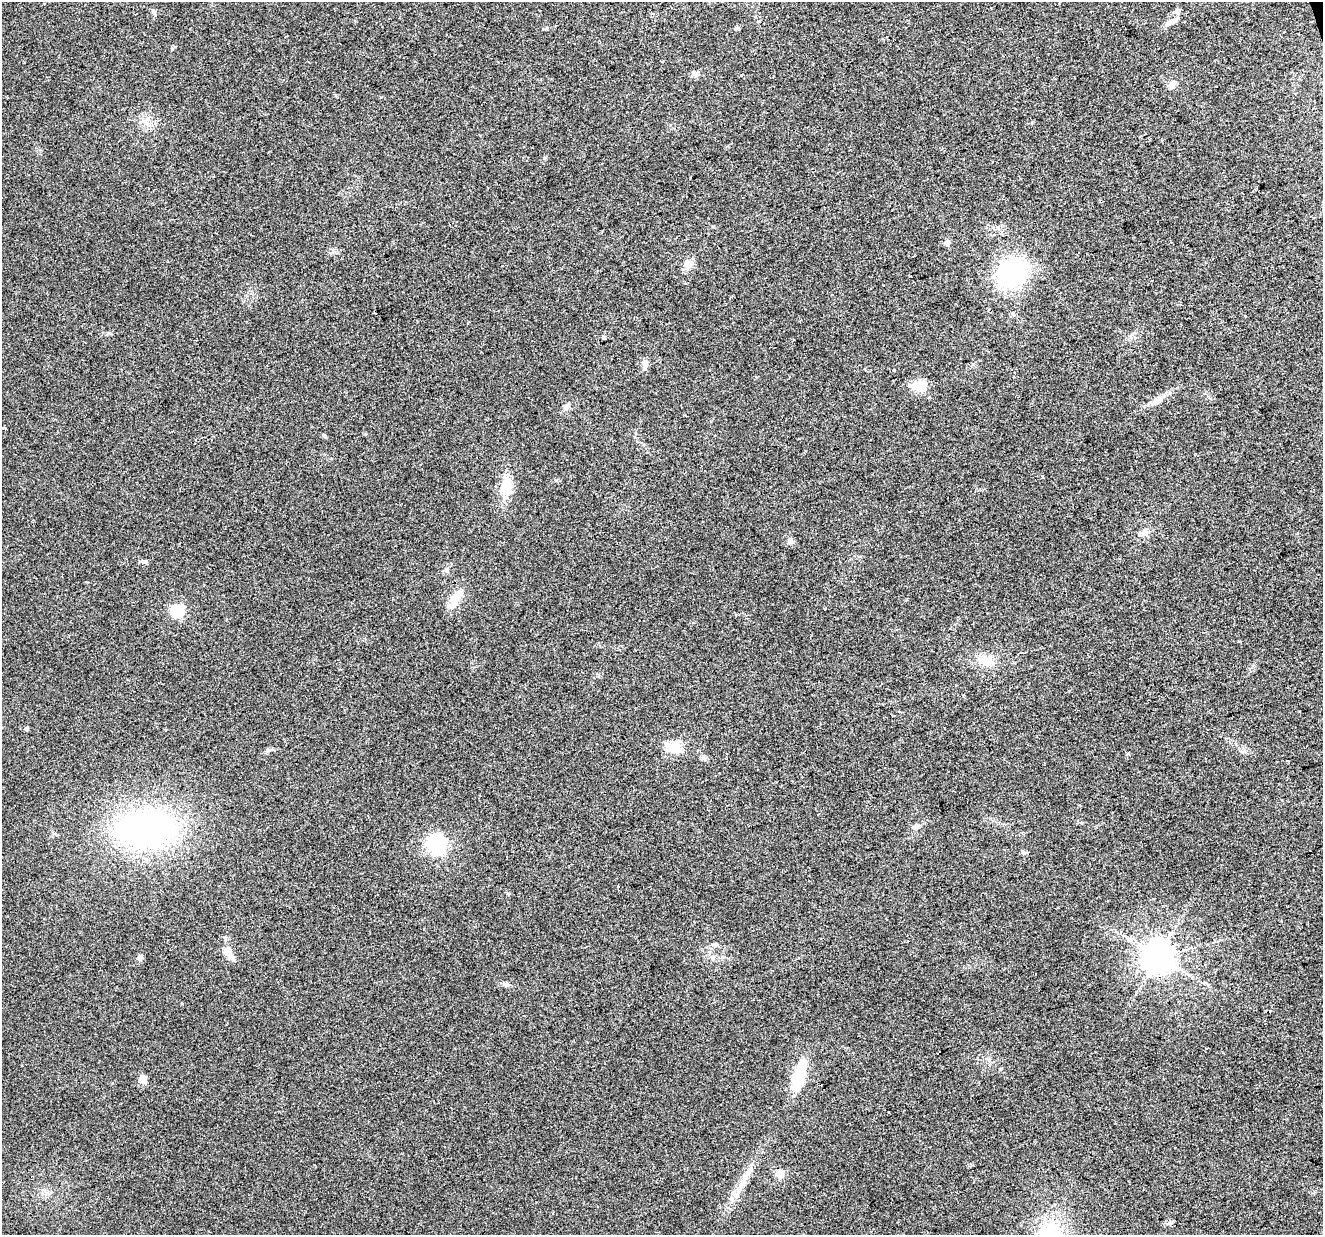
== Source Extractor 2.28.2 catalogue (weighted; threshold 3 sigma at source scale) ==
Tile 10 of 4 x 4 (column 2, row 3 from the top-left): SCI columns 1322-2642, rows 1290-2522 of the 5285 x 5096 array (HDU 1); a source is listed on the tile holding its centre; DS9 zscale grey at full resolution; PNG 1325 x 1237 px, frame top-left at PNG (2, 2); no overlay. Shown black and unused: <1% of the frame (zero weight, under 2 of 3 exposures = <1% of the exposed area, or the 3 px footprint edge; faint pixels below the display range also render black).
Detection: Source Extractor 2.28.2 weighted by HDU 2 'WHT'; one run over the whole footprint, this tile lists its part. Background 0.0283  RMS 0.0061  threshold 0.0276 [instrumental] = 3 sigma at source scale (4.5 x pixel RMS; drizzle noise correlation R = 1.50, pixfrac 1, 0.0396/0.0396 arcsec/px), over >= 5 px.
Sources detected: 43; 2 inside a brighter listed object's ellipse — not listed separately; the other 41 listed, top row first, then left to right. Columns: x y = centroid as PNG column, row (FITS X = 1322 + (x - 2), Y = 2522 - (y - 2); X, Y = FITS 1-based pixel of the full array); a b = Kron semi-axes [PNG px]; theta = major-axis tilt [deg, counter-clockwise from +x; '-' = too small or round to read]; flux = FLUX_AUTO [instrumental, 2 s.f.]
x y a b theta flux
1177 11 9 7 36 1.9
1174 20 14 7 21 3.4
737 28 5 5 - 1.2
1172 84 10 8 53 2.7
947 242 7 6 - 2.1
688 264 14 10 50 4.2
1011 273 30 25 43 70
1245 316 3 2 - 0.59
645 364 13 6 -81 2.5
893 370 3 3 - 2.7
911 385 10 5 4 2.2
919 386 6 5 - 39
1157 400 25 4 32 4.6
566 408 9 4 81 1.4
4 428 4 3 - 1.3
324 435 5 4 - 0.88
506 487 24 14 82 13
1145 532 8 8 - 2.6
790 541 8 7 - 2
446 570 7 5 -44 1.2
455 599 28 10 61 9.2
177 611 6 6 - 65
986 660 19 13 -3 9.5
26 728 4 4 - 1
674 747 19 15 14 9.9
268 750 7 4 19 1.2
915 827 9 6 24 2.1
147 828 62 39 4 170
436 844 20 18 -73 32
714 944 9 4 0 1.3
228 951 8 7 - 5.6
140 957 9 6 68 1.9
1158 957 9 9 - 1100
506 984 7 5 15 1.6
182 1003 3 3 - 1.5
1206 1048 3 3 - 0.84
938 1053 4 2 - 1.5
799 1076 24 10 74 28
143 1079 11 8 -73 3.4
780 1173 12 10 42 3.7
742 1183 43 8 62 12
Unlisted compact peaks at least as high as the median listed source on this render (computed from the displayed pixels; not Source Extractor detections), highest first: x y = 172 49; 225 938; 544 158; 145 562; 703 757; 1024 853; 556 480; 365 434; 547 28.